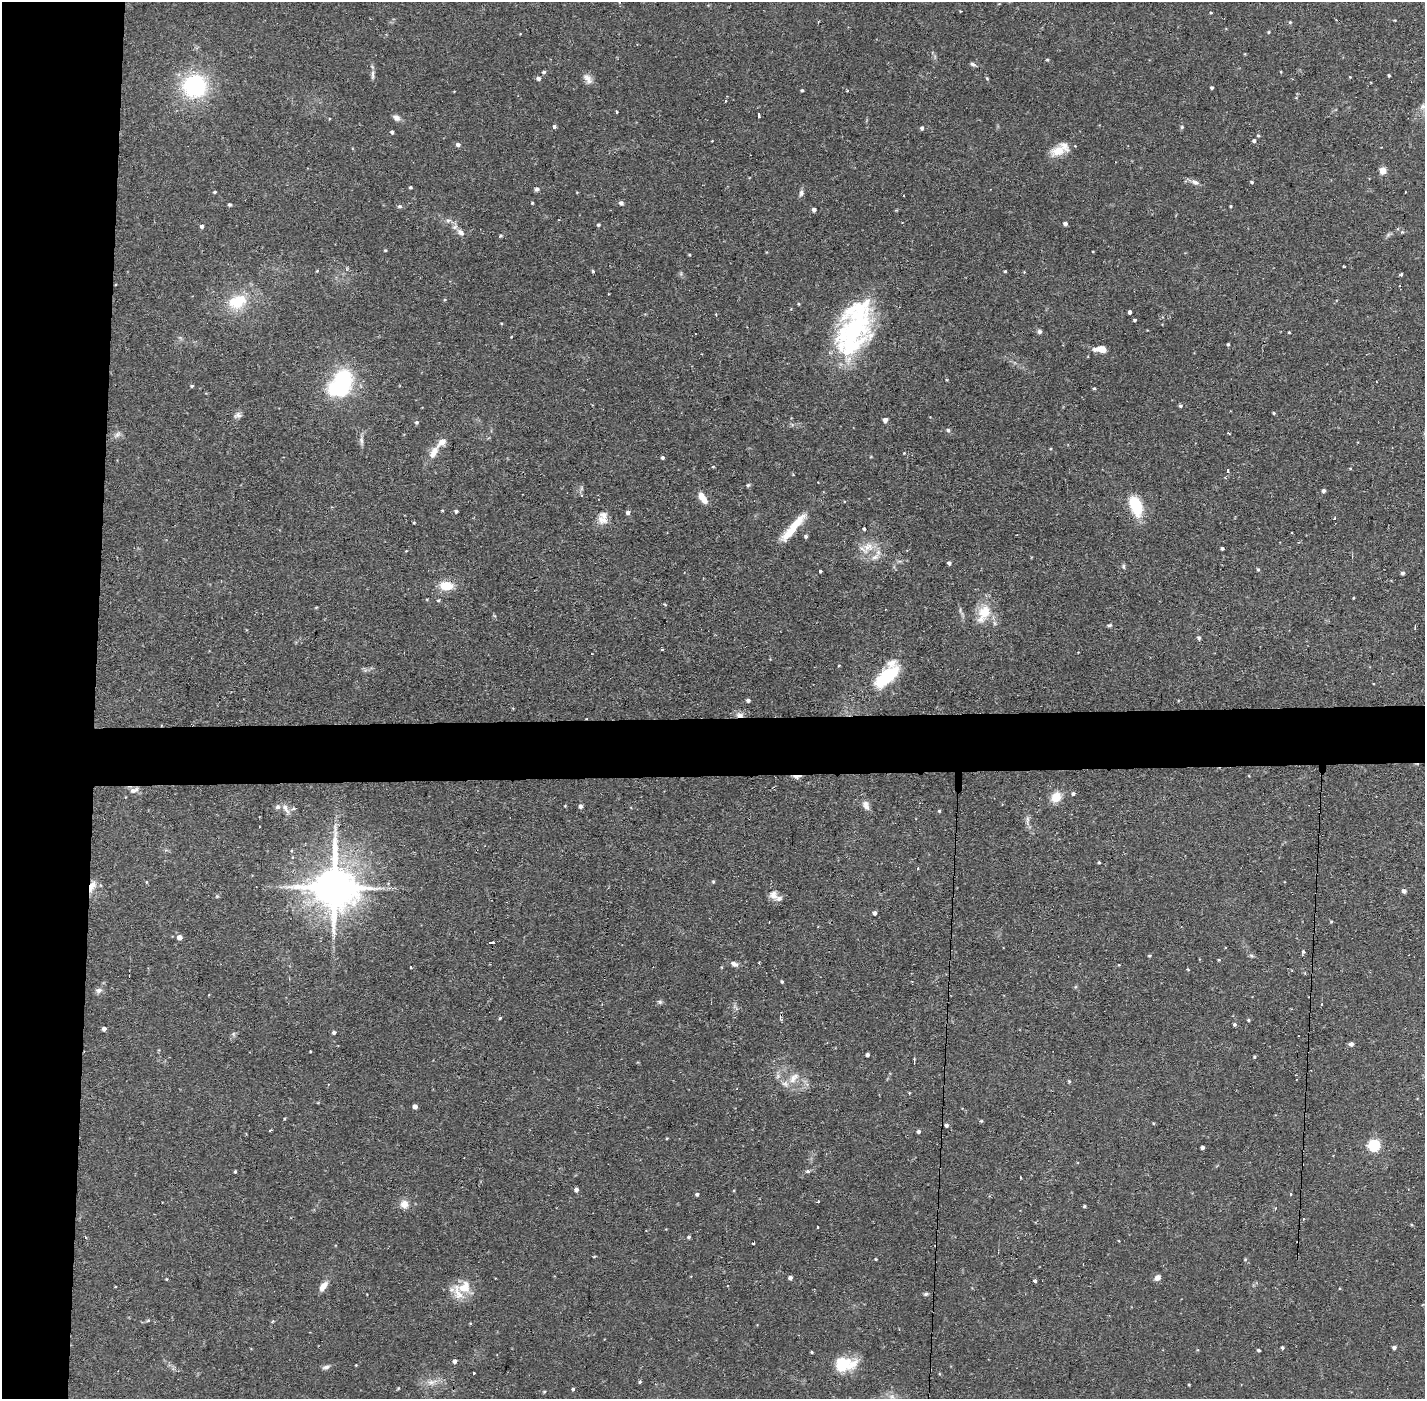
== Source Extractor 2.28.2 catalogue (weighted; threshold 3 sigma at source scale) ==
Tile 4 of 3 x 3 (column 1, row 2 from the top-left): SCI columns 1-1423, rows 1452-2848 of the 4269 x 4300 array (HDU 1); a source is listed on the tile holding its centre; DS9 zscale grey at full resolution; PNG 1427 x 1401 px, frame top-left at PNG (2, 2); no overlay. Shown black and unused: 11% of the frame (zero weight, under 2 of 3 exposures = <1% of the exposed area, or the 3 px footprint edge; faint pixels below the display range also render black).
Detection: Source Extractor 2.28.2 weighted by HDU 2 'WHT'; one run over the whole footprint, this tile lists its part. Background 0.0744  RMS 0.0065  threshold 0.0293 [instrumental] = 3 sigma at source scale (4.5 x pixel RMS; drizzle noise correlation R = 1.50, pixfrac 1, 0.05/0.05 arcsec/px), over >= 5 px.
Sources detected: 227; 3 inside a brighter object's white glare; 3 cosmic-ray / hot-pixel residue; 1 long thin detection or spike segment (spike, bleed or trail) — not listed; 11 inside a brighter listed object's ellipse — not listed separately; the other 209 listed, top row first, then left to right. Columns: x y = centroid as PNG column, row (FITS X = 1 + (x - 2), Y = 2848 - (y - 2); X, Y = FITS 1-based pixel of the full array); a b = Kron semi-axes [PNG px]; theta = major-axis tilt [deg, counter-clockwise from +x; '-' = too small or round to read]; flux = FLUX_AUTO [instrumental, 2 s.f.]
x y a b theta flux
960 11 3 2 - 0.45
1211 13 4 2 - 0.6
1290 22 5 4 - 0.76
1269 32 4 3 - 0.64
1047 60 4 4 - 0.71
972 64 7 4 -41 1.5
544 72 4 4 - 1.4
1281 72 4 3 - 0.53
372 75 14 4 88 2.2
1389 75 3 2 - 0.83
1350 77 3 3 - 0.48
539 78 5 5 - 2.1
588 79 15 9 -56 4.1
987 79 5 3 - 0.61
194 86 25 25 - 63
1212 88 3 3 - 1.1
802 90 3 3 - 0.97
1296 98 5 3 - 0.54
725 100 3 3 - 1.5
1423 107 9 8 - 3.4
616 112 3 3 - 1.4
758 115 4 3 - 6.6
397 118 11 7 -36 2.7
554 127 3 3 - 5.3
1182 127 5 4 - 0.96
922 128 5 4 - 1.5
392 132 4 3 - 1.6
1258 136 5 4 - 0.8
1254 141 4 4 - 1.4
458 145 5 4 - 2.1
1058 151 22 12 8 9.5
1383 171 5 5 - 14
1195 182 11 6 -29 3
1252 182 4 3 - 0.93
410 187 3 3 - 1.1
537 189 6 5 - 1.6
215 192 4 3 - 0.76
801 193 9 6 81 2
904 195 3 2 - 0.82
532 203 4 3 - 0.67
621 203 6 5 - 1.6
229 204 4 4 - 1.1
400 206 6 5 - 1.2
1231 206 3 3 - 0.61
814 210 4 4 - 2.5
1065 224 4 4 - 2.3
598 225 4 3 - 1.1
202 226 4 4 - 1.7
461 232 12 7 -38 3.4
501 236 4 4 - 0.72
385 250 4 3 - 0.64
689 255 4 3 - 0.58
1344 267 3 2 - 0.61
593 271 4 3 - 0.96
1005 271 3 3 - 0.68
1401 274 3 3 - 4.1
237 301 26 17 22 23
799 304 5 3 - 0.6
1130 312 4 3 - 2
716 314 3 3 - 0.79
1135 320 4 3 - 1.1
1039 331 6 5 - 1.5
1289 332 3 3 - 0.57
852 334 48 40 79 92
511 337 4 3 - 0.42
1228 344 3 3 - 0.95
1102 349 8 6 -12 7.3
192 386 4 3 - 0.9
1094 388 4 3 - 0.88
339 389 29 18 -7 40
1180 406 4 4 - 1.2
1274 413 4 4 - 0.82
238 415 10 7 21 2.4
885 420 4 4 - 3
416 422 5 5 - 1.2
948 430 5 4 - 1.2
117 434 10 6 45 2.3
361 441 12 5 -80 2.3
434 452 21 9 60 8.1
904 453 3 3 - 0.49
662 458 4 4 - 1.3
713 467 4 4 - 0.61
1350 468 4 3 - 0.61
1227 471 3 3 - 2.5
748 485 5 4 - 1.1
1324 491 4 4 - 1.7
581 495 3 3 - 1.5
702 498 15 7 -60 6.3
1136 506 20 11 -70 26
442 510 3 3 - 0.66
456 511 4 3 - 1.6
628 512 5 5 - 1.9
603 520 15 11 -35 5.8
414 523 4 3 - 0.65
793 528 44 9 49 19
864 529 3 3 - 0.98
806 536 5 4 - 1.2
868 547 15 12 19 9
1222 548 3 3 - 1.3
949 563 4 4 - 1.7
1123 566 7 4 -84 1.1
1258 569 5 3 - 0.94
820 571 3 2 - 0.88
1403 573 4 4 - 1.4
446 586 13 9 -4 14
1354 598 4 2 - 0.54
438 600 4 3 - 0.79
984 613 25 14 64 16
1109 625 6 4 13 1.1
1199 638 5 4 - 1.5
887 676 29 12 40 38
748 700 4 4 - 2
739 715 11 7 -6 3.5
797 776 11 4 1 3.2
133 791 10 8 1 3.2
1073 794 4 4 - 1.4
1056 797 10 8 46 11
866 805 13 8 -67 4
565 806 4 3 - 0.47
580 806 5 4 - 2
278 807 8 5 15 1.6
939 811 4 4 - 0.77
1027 820 17 4 -89 2.6
1099 862 3 3 - 0.77
918 868 3 2 - 0.96
146 882 4 3 - 0.69
713 882 4 4 - 0.76
388 883 4 3 - 0.47
92 886 16 7 67 6.2
334 887 14 12 -88 2800
1404 891 4 4 - 2.7
773 895 15 10 -57 4.6
217 896 5 4 - 0.82
874 913 4 4 - 2.1
1331 922 4 3 - 0.63
179 937 5 4 - 4.4
491 942 6 2 4 2.5
1303 951 4 4 - 1.3
1251 955 7 4 -19 1.1
1149 956 4 4 - 0.9
1219 960 4 3 - 0.59
734 964 9 6 -30 2.9
1119 965 3 3 - 0.44
411 967 3 2 - 0.79
1188 969 4 3 - 0.58
782 981 4 3 - 0.87
98 990 9 7 12 2.4
209 995 3 2 - 0.46
660 1002 7 6 - 1.3
500 1018 5 3 - 0.67
1248 1020 4 4 - 0.76
1234 1025 4 4 - 1.2
104 1029 4 4 - 2.1
334 1033 4 4 - 1.7
1351 1044 5 5 - 2.3
867 1055 4 3 - 1.9
1254 1057 4 3 - 0.69
914 1061 8 2 88 1
778 1076 7 6 - 1.9
794 1078 19 10 51 7.8
1069 1081 5 4 - 0.68
909 1093 4 2 - 0.5
415 1106 4 4 - 3.4
981 1121 5 4 - 0.67
946 1125 5 4 - 1.4
271 1130 4 2 - 0.79
918 1132 4 4 - 1.6
1374 1146 5 5 - 86
1203 1148 3 3 - 2.2
808 1171 4 4 - 2.4
235 1172 3 3 - 0.86
1020 1177 3 3 - 2.1
576 1190 4 4 - 2.3
697 1194 4 4 - 1.3
1290 1194 3 3 - 1.8
818 1201 3 3 - 0.86
404 1204 11 10 - 5.2
1084 1206 4 3 - 0.86
1303 1219 3 3 - 0.84
817 1227 3 2 - 1.2
85 1237 3 3 - 0.62
689 1237 4 4 - 1.1
594 1256 4 3 - 0.54
876 1259 3 3 - 0.67
1245 1259 5 4 - 0.68
790 1278 4 4 - 2.2
1157 1278 7 6 - 3.6
166 1279 4 3 - 0.5
1035 1281 4 3 - 1.5
323 1286 12 6 55 5.9
464 1287 19 16 41 14
1340 1288 3 3 - 0.59
926 1294 5 5 - 1.1
148 1320 6 3 20 0.82
273 1321 4 4 - 0.71
1282 1348 4 3 - 1.3
1394 1348 4 4 - 1.8
1258 1350 3 3 - 1.1
812 1352 4 3 - 0.81
455 1361 4 4 - 2.3
844 1364 30 16 5 22
326 1367 10 5 11 2
473 1373 3 3 - 1.4
432 1382 15 7 10 4.9
640 1382 4 4 - 0.95
1189 1385 3 3 - 0.6
398 1388 4 4 - 0.55
573 1389 4 4 - 0.88
544 1392 4 4 - 0.72
Overlapping masked pixels (flux is a lower limit): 4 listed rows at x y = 739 715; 797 776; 92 886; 334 887
Isophote crosses this tile's border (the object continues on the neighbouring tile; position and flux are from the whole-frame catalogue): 1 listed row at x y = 1423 107